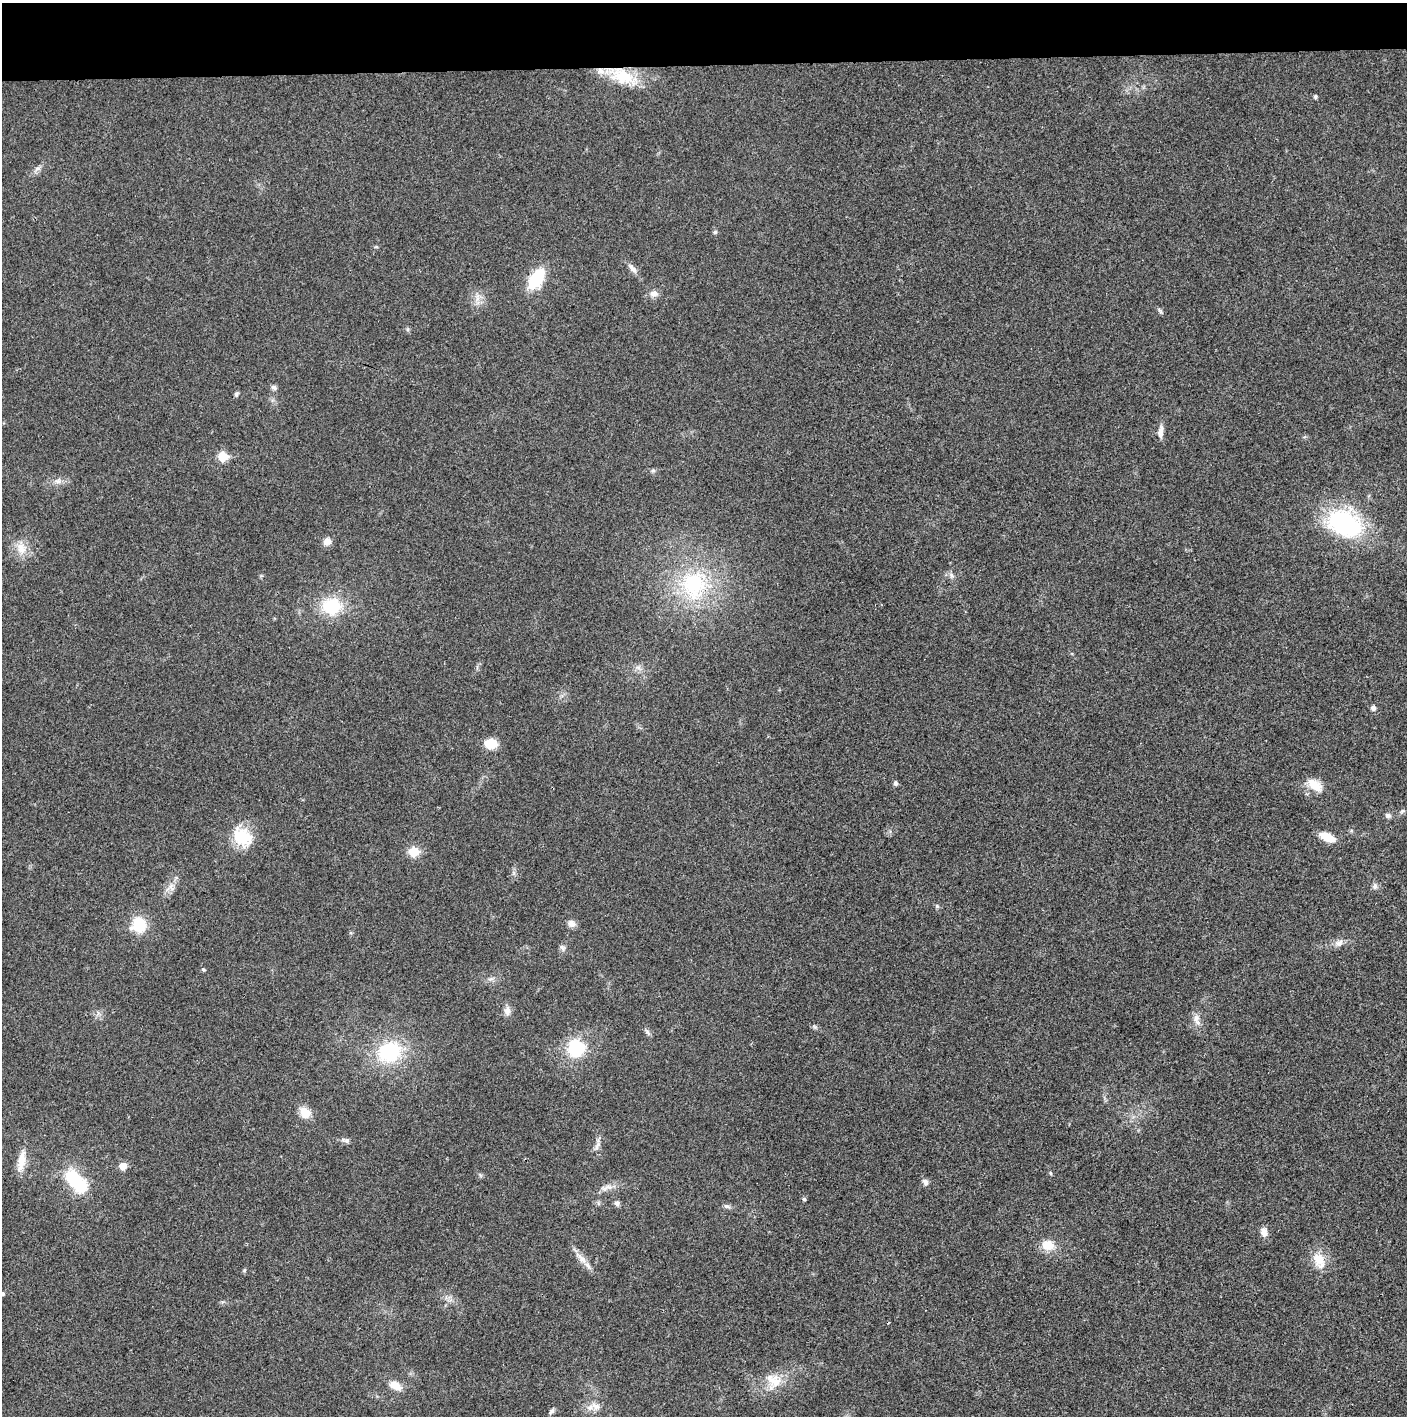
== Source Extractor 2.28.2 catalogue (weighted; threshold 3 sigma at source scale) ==
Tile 2 of 3 x 3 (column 2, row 1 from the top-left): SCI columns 1410-2814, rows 2830-4243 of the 4221 x 4243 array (HDU 1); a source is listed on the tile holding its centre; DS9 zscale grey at full resolution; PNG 1409 x 1418 px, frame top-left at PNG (2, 3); no overlay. Shown black and unused: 4% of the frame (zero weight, under 3 of 4 exposures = <1% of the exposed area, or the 3 px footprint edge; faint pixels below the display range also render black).
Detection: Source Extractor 2.28.2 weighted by HDU 2 'WHT'; one run over the whole footprint, this tile lists its part. Background 0.0195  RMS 0.0041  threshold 0.0185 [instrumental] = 3 sigma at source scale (4.5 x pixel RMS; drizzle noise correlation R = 1.50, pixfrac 1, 0.05/0.05 arcsec/px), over >= 5 px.
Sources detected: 71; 2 inside a brighter object's white glare — not listed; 2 inside a brighter listed object's ellipse — not listed separately; the other 67 listed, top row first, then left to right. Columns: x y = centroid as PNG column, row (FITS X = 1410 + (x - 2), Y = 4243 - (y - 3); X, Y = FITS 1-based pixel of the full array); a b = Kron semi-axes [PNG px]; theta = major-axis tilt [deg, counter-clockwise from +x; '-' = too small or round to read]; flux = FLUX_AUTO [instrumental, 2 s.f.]
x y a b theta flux
622 76 38 18 -24 15
1315 96 4 4 - 0.78
38 168 9 4 0 1.1
715 232 5 5 - 0.75
632 268 15 7 -47 2.2
536 279 18 10 57 21
654 294 12 8 1 2.2
477 298 12 5 85 2
1160 311 9 3 -56 0.74
408 329 6 4 89 0.6
274 387 7 6 - 1.1
236 394 7 5 48 0.69
1160 432 17 6 85 2.7
222 456 6 5 - 16
653 470 6 5 - 0.74
57 481 11 7 -1 2
1344 523 41 28 -23 50
327 542 11 9 10 2.4
21 548 18 11 -70 5.4
951 575 8 4 -71 0.92
694 585 41 35 79 40
332 606 20 18 10 19
638 667 7 5 -1 1.2
1373 708 7 6 - 1.3
490 743 12 9 1 8.3
895 783 7 6 - 0.84
1315 785 22 11 -38 6.3
1388 815 8 6 -15 1.2
1327 837 13 7 -23 8.7
243 838 28 20 -68 14
414 852 6 5 - 18
1375 886 8 7 - 1.4
171 887 11 7 -69 1.9
937 906 6 4 -46 0.6
571 924 10 8 -48 2.1
139 925 14 13 - 14
1339 943 11 8 31 2.3
562 948 8 6 -36 1.1
203 969 5 4 - 0.62
491 979 9 4 21 1.2
507 1011 11 8 88 2.5
1196 1018 13 8 -89 2.6
648 1032 10 5 -49 1.1
576 1048 20 19 - 18
389 1052 26 22 26 28
305 1112 13 10 -49 5.9
347 1140 8 7 - 1.2
597 1146 13 6 62 1.9
21 1161 28 10 80 5.8
123 1166 5 5 - 6.1
1050 1173 5 3 - 0.43
73 1178 33 15 -47 22
925 1182 8 6 -45 1.6
606 1188 19 7 20 3
804 1199 5 5 - 0.59
617 1203 7 6 - 1.2
727 1206 10 5 -18 1.1
1264 1232 11 7 -76 2.8
1048 1245 16 14 -9 6
581 1258 24 7 -48 3.9
1319 1260 22 14 -70 7.4
244 1270 6 5 - 0.52
2 1294 5 5 - 0.8
775 1381 24 18 61 9
396 1386 15 9 -30 4.9
596 1406 13 8 -25 2.7
552 1411 8 5 51 1
Overlapping masked pixels (flux is a lower limit): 1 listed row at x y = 622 76
Isophote crosses this tile's border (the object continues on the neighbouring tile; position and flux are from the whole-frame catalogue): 1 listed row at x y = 2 1294